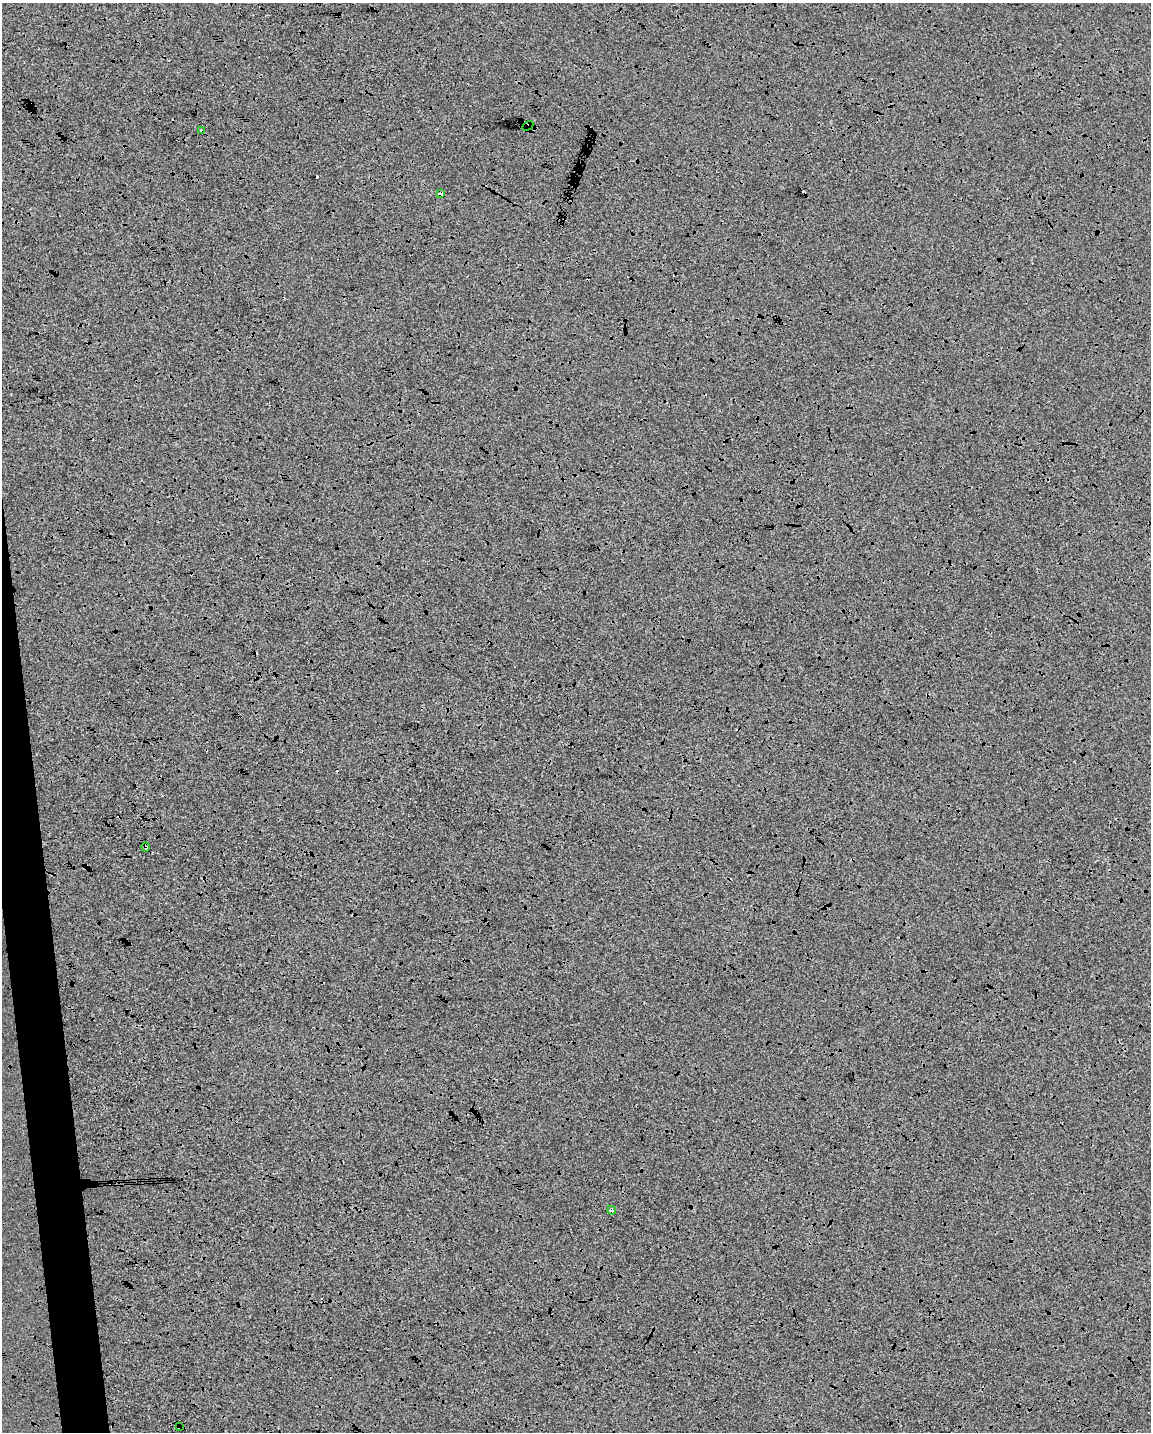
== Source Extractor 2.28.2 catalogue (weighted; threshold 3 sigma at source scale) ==
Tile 7 of 4 x 3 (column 3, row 2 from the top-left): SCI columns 2301-3449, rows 1441-2870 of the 4600 x 4353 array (HDU 1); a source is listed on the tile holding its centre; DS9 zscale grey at full resolution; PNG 1153 x 1434 px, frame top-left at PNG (2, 3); each listed source drawn as its Kron ellipse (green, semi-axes under 4 px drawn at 4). Shown black and unused: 3% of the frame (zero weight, under 3 of 4 exposures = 2% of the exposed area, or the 3 px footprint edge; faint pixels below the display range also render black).
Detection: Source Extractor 2.28.2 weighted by HDU 2 'WHT'; one run over the whole footprint, this tile lists its part. Background -6.78e-04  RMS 0.0065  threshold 0.0294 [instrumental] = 3 sigma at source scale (4.5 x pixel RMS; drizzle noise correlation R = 1.50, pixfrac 1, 0.0396/0.0396 arcsec/px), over >= 5 px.
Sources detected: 8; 2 cosmic-ray / hot-pixel residue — neither listed nor drawn; the other 6 listed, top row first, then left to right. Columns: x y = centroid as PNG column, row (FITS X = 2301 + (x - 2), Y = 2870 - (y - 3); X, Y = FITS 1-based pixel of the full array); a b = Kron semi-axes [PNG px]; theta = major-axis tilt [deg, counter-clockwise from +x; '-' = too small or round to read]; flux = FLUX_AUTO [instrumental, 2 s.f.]
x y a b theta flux
528 126 6 4 31 7.2
202 131 4 2 - 0.57
441 194 3 3 - 4.5
145 847 4 3 - 3
612 1210 4 4 - 2
179 1427 4 3 - 0.55
Overlapping masked pixels (flux is a lower limit): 6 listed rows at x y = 528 126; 202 131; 441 194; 145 847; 612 1210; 179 1427